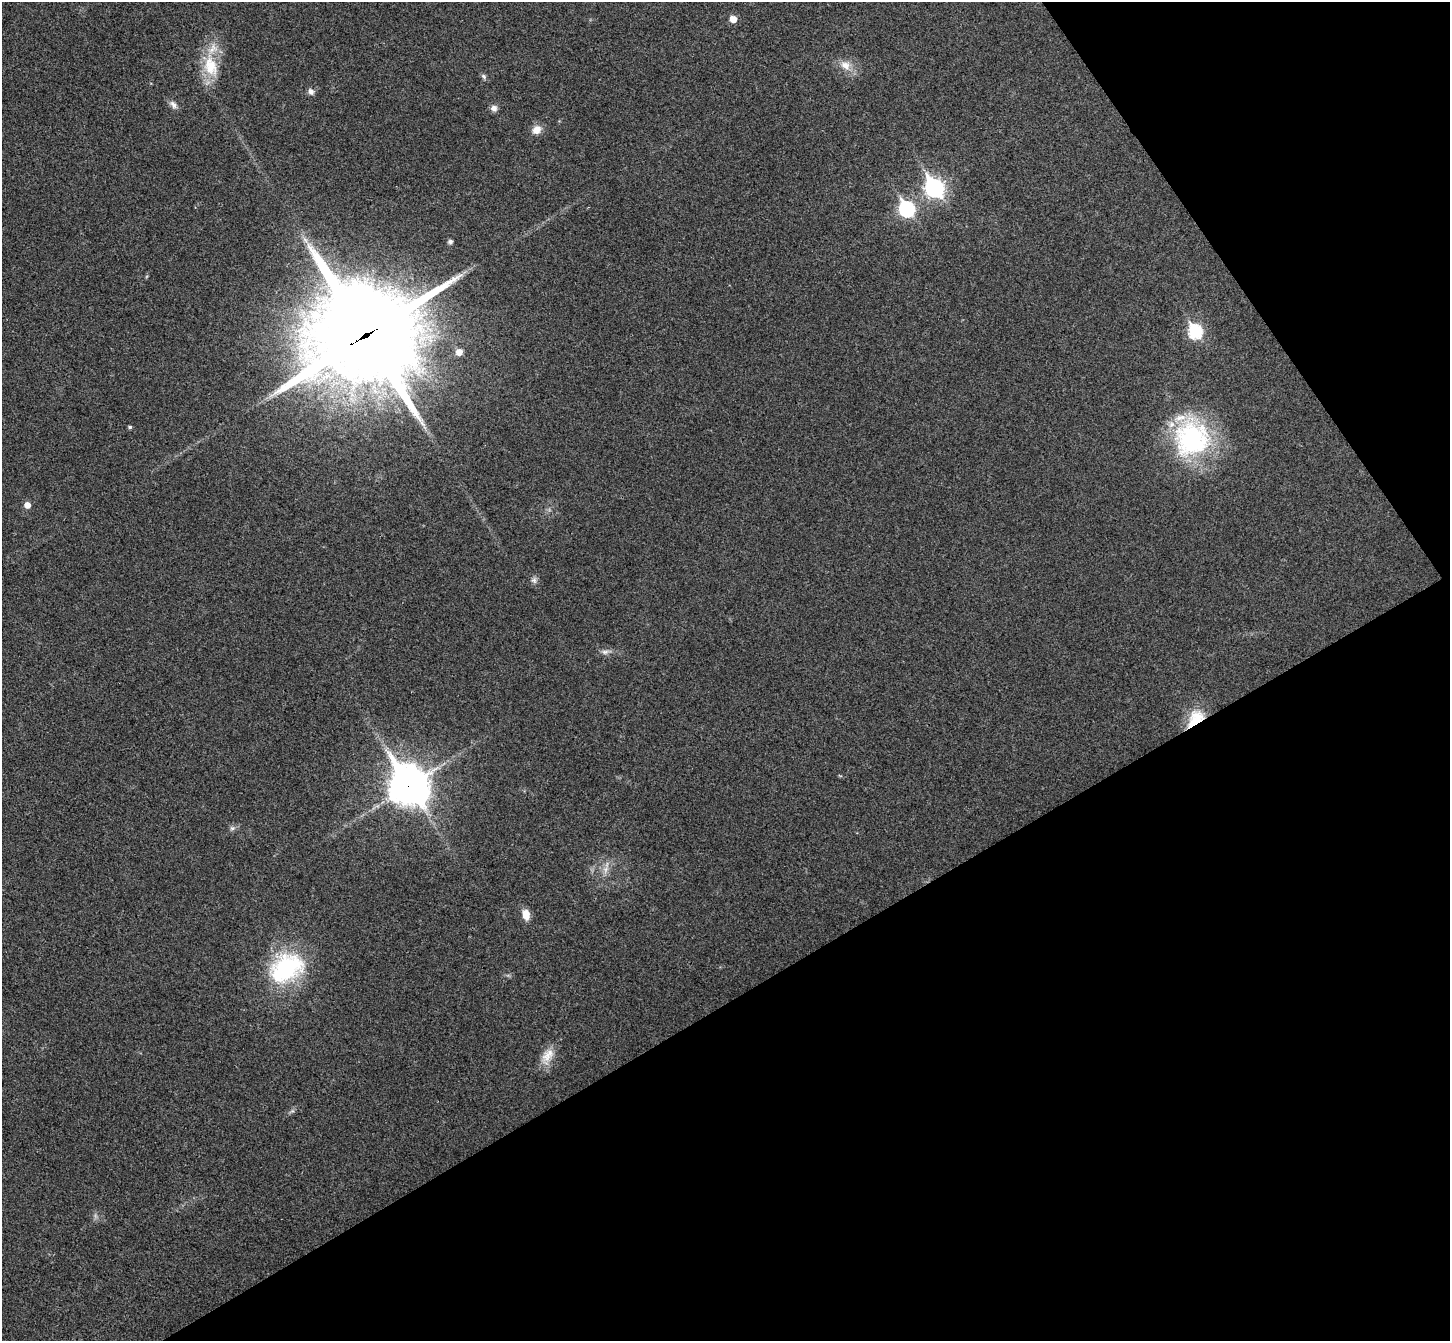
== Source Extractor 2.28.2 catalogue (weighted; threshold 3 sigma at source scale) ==
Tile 12 of 4 x 4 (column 4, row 3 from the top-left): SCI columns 4397-5844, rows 1532-2870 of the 5898 x 5875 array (HDU 1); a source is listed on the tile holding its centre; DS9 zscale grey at full resolution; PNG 1452 x 1343 px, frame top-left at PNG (2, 2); no overlay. Shown black and unused: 32% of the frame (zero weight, under 3 of 4 exposures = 6% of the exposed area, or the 3 px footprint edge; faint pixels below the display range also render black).
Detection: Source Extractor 2.28.2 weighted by HDU 2 'WHT'; one run over the whole footprint, this tile lists its part. Background 0.0533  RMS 0.0066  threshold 0.0295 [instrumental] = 3 sigma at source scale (4.5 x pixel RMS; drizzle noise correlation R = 1.50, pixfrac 1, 0.05/0.05 arcsec/px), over >= 5 px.
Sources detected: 27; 1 inside a brighter listed object's ellipse — not listed separately; the other 26 listed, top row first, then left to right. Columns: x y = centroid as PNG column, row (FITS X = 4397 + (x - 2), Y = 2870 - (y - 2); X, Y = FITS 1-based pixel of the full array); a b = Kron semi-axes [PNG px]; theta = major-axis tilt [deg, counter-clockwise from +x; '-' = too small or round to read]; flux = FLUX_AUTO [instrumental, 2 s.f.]
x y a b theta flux
733 19 5 5 - 8.3
845 65 14 11 -29 7
211 66 31 18 -75 22
484 76 8 5 -43 1.5
311 92 8 7 - 2.6
173 105 13 7 -45 3.2
494 108 9 8 - 2.9
536 130 11 9 43 5.9
934 188 9 7 -56 220
907 209 8 7 - 110
450 241 5 5 - 1.9
1195 331 7 7 - 79
366 334 42 39 -26 9000
459 352 6 6 - 5.9
130 427 5 4 - 1.1
1192 438 44 41 81 99
27 505 5 5 - 5.7
534 580 9 7 -89 2.2
605 652 10 6 0 2.5
1195 718 27 15 47 19
409 785 15 12 -57 1500
232 828 7 5 20 1.7
605 870 11 6 89 3.6
526 914 10 7 -78 7.9
286 968 46 31 31 67
547 1056 25 13 59 9.8
Overlapping masked pixels (flux is a lower limit): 3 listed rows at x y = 366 334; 1195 718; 409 785